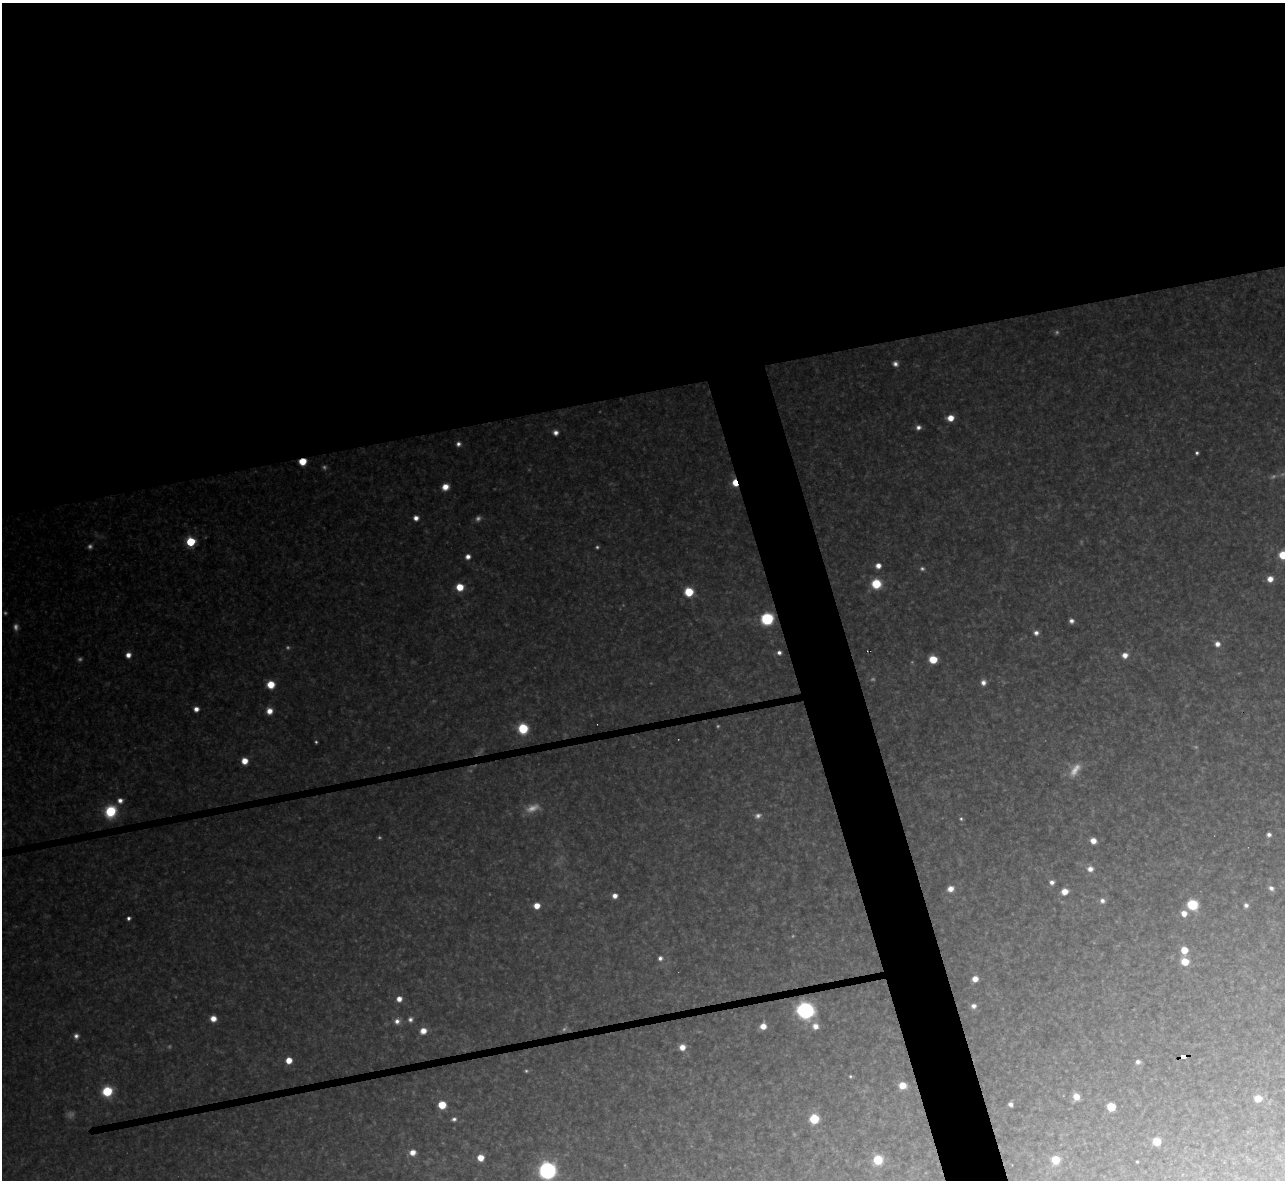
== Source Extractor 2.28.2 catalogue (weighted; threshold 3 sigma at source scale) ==
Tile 2 of 4 x 4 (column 2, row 1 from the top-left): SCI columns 1284-2566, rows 3678-4855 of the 5133 x 5115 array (HDU 1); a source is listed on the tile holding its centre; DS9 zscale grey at full resolution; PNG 1287 x 1182 px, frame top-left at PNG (2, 3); no overlay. Shown black and unused: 37% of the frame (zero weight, under 3 of 4 exposures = <1% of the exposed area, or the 3 px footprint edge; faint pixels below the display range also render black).
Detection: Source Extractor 2.28.2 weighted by HDU 2 'WHT'; one run over the whole footprint, this tile lists its part. Background 0.325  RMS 0.019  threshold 0.0868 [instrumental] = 3 sigma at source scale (4.5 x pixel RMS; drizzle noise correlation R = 1.50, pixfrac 1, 0.05/0.05 arcsec/px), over >= 5 px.
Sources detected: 111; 27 too faint to see at this stretch — not listed; the other 84 listed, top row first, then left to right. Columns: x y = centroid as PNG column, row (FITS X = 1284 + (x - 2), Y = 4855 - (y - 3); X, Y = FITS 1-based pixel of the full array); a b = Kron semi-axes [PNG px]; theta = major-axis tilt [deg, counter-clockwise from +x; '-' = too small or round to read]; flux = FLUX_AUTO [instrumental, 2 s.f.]
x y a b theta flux
895 364 6 5 - 9.1
950 418 7 6 - 27
918 427 6 5 - 9.3
556 433 5 5 - 11
458 444 6 5 - 7.9
1197 453 4 4 - 4.9
302 461 6 5 - 48
735 483 7 5 -75 40
445 487 6 6 - 25
416 518 6 6 - 13
191 542 6 5 - 140
1283 555 6 6 - 63
468 557 6 6 - 12
878 566 6 6 - 15
1270 579 6 6 - 19
876 584 8 8 - 66
460 587 7 7 - 40
689 592 6 6 - 81
767 619 8 8 - 160
1071 621 5 4 - 8.5
1036 633 6 6 - 9.4
1217 644 7 7 - 14
779 652 5 5 - 7.7
128 655 6 6 - 14
1125 655 7 6 - 16
933 659 6 6 - 57
983 682 7 6 - 11
271 684 7 6 - 40
196 709 5 5 - 13
269 711 6 6 - 21
523 728 7 7 - 120
244 761 6 5 - 28
120 800 7 7 - 13
110 811 9 8 - 120
961 819 6 5 - 3.6
1269 835 5 4 - 7.6
1093 841 6 5 - 18
1090 869 7 7 - 15
1052 882 5 5 - 8.9
1271 888 6 5 - 8.6
950 889 7 7 - 19
1065 891 6 5 - 24
615 896 5 5 - 13
1102 901 7 6 - 9.2
1192 905 7 7 - 110
1246 905 6 5 - 7.1
537 906 5 5 - 24
1184 913 7 7 - 20
129 918 4 4 - 6.4
1184 950 6 6 - 36
660 958 6 6 - 7.4
1185 962 7 6 - 43
975 979 6 5 - 17
399 999 6 5 - 17
974 1006 6 5 - 9.5
805 1010 10 9 - 500
213 1018 6 5 - 21
410 1019 7 6 - 7.6
397 1021 7 7 - 12
763 1026 6 6 - 21
815 1026 8 8 - 18
423 1031 7 6 - 21
76 1036 7 6 - 8.6
682 1047 6 6 - 21
1184 1056 6 4 10 73
289 1060 5 5 - 28
1138 1062 6 5 - 8
850 1076 4 4 - 3
902 1085 6 6 - 34
107 1091 7 7 - 100
1076 1097 6 6 - 25
1258 1098 8 7 - 25
1011 1104 5 4 - 8.4
442 1105 6 6 - 55
1111 1107 6 6 - 70
454 1119 6 5 - 6.3
814 1119 6 6 - 97
1157 1141 6 6 - 47
412 1152 7 6 - 19
480 1158 6 6 - 28
878 1160 7 7 - 80
1056 1160 6 6 - 48
1137 1162 3 3 - 2.6
547 1171 10 10 - 470
Overlapping masked pixels (flux is a lower limit): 3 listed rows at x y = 302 461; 735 483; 1184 1056
Isophote crosses this tile's border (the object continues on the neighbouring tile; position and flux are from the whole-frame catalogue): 2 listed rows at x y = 1283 555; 547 1171